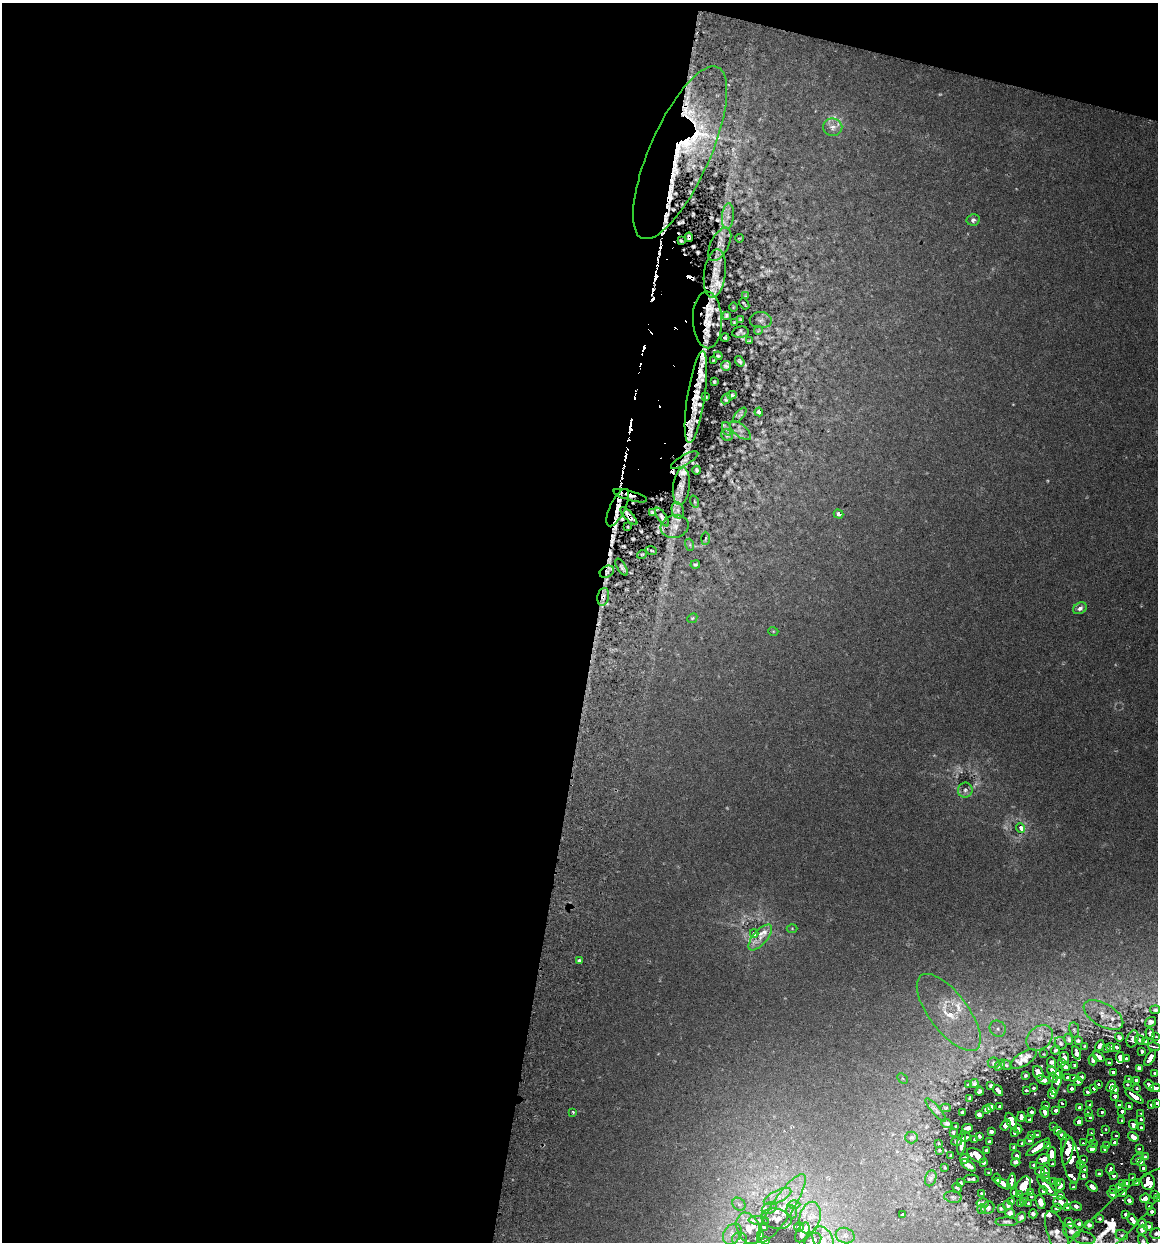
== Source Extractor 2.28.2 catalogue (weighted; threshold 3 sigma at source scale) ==
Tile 1 of 4 x 4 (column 1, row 1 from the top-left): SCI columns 177-1332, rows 3735-4974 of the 5096 x 4990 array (HDU 1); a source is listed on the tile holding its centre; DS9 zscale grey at full resolution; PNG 1160 x 1244 px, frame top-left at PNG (2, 3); each listed source drawn as its Kron ellipse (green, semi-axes under 4 px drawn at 4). Shown black and unused: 54% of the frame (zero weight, under 3 of 6 exposures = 3% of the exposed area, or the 3 px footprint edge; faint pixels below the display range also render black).
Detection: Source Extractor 2.28.2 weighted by HDU 2 'WHT'; one run over the whole footprint, this tile lists its part. Background 0.0297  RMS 0.0032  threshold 0.0131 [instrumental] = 3 sigma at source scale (4.09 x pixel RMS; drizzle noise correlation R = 1.36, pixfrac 0.8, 0.05/0.05 arcsec/px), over >= 5 px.
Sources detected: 414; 18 too faint to see at this stretch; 10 cosmic-ray / hot-pixel residue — neither listed nor drawn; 50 inside a brighter listed object's ellipse — not listed separately; the other 336 listed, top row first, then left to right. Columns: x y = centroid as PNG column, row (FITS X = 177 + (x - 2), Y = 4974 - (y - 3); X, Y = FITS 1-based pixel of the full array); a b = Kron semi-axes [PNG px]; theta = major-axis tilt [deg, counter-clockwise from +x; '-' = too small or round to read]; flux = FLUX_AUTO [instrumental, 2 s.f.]
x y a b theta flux
833 127 9 8 - 1.8
680 153 94 30 66 50
728 216 13 6 84 1.7
973 220 6 5 - 0.85
689 237 4 3 - 0.67
739 238 4 2 - 0.23
681 241 3 2 - 0.37
720 244 18 9 63 2.2
715 273 24 11 83 4.2
746 296 4 3 - 0.31
744 304 6 2 -49 0.37
733 307 5 3 - 0.28
726 315 4 3 - 0.57
707 320 28 14 -88 5.7
740 320 4 3 - 0.46
761 320 11 8 -3 1.3
734 322 3 2 - 0.28
758 331 4 3 - 0.32
740 332 8 5 10 0.81
725 338 4 3 - 0.43
749 341 4 3 - 0.36
718 356 4 3 - 0.43
714 361 3 2 - 0.33
740 361 6 3 -55 0.64
726 366 5 4 - 0.72
714 382 3 2 - 0.32
732 395 4 3 - 0.46
696 397 46 9 81 7.4
706 397 4 3 - 0.5
726 399 6 3 62 0.54
759 412 4 3 - 0.78
740 415 9 4 51 0.51
727 429 7 4 -72 0.46
740 430 13 6 -40 1.2
727 435 6 5 - 0.49
685 460 15 5 29 0.99
697 470 4 3 - 0.54
681 486 19 8 83 2.4
630 496 17 4 -17 1.9
695 502 6 3 -71 0.28
618 508 20 7 65 3.4
678 510 8 6 -71 1.1
652 512 4 3 - 0.44
839 514 5 4 - 1
629 516 11 3 -47 1.5
662 517 10 4 -57 0.88
628 527 3 2 - 0.22
675 527 14 11 16 2.4
705 538 6 3 88 0.43
690 545 6 4 -73 0.46
651 550 6 2 -19 0.33
642 554 5 3 - 0.29
695 564 5 4 - 0.59
622 567 9 4 -58 0.65
607 572 7 5 30 1.3
603 597 9 5 79 1.2
1080 608 7 5 32 1.4
692 618 5 4 - 0.37
773 631 5 3 - 0.23
965 790 7 7 - 0.99
1021 828 5 4 - 2.3
792 928 5 3 - 0.27
754 934 4 4 - 2.9
760 937 16 7 49 2.5
579 961 3 3 - 0.59
1155 1010 5 4 - 0.51
949 1012 46 19 -53 15
1103 1015 22 11 -31 3.8
1150 1022 6 4 35 0.86
998 1029 8 7 - 1.5
1074 1030 8 5 -80 0.58
1150 1034 6 3 -74 0.54
1119 1037 4 3 - 0.58
1156 1037 4 2 - 0.27
1040 1038 15 11 39 3.8
1069 1039 5 4 - 0.65
1133 1039 9 5 70 0.89
1140 1040 5 3 - 0.54
1078 1041 4 3 - 0.47
1146 1042 4 2 - 0.41
1061 1043 7 5 -60 0.59
1085 1046 3 3 - 0.39
1100 1046 5 3 - 0.65
1111 1047 4 3 - 0.58
1116 1047 3 3 - 0.4
1154 1047 6 2 -11 0.51
1107 1049 3 3 - 0.32
1056 1050 4 3 - 0.46
1142 1051 3 3 - 0.44
1077 1053 7 4 -71 0.98
1044 1054 3 2 - 0.21
1099 1057 6 3 -39 1.1
1120 1057 5 4 - 1.3
1064 1058 6 5 - 1.3
1150 1058 8 3 57 2.2
1024 1059 15 6 32 2.8
1126 1059 3 3 - 0.46
1093 1060 6 3 -86 1
994 1063 6 5 - 0.61
1052 1063 6 4 -68 0.85
1062 1063 4 3 - 0.47
1109 1063 3 3 - 0.43
1000 1065 6 2 48 0.5
1006 1065 6 4 -45 0.45
1075 1066 3 3 - 0.55
1065 1067 4 3 - 0.77
1139 1068 4 4 - 1.4
1054 1072 8 4 -39 2.3
1113 1072 3 3 - 0.62
1038 1073 7 5 -69 1.7
1155 1073 3 3 - 0.91
1025 1076 3 3 - 0.37
1067 1077 4 3 - 0.55
1082 1077 3 3 - 0.54
903 1078 6 4 -45 0.43
1053 1078 5 4 - 1
1074 1078 4 3 - 0.5
1043 1080 7 4 -17 1.3
1057 1080 15 4 76 3.2
1128 1080 3 3 - 0.93
1136 1080 4 4 - 1.6
1078 1081 4 3 - 0.63
974 1083 4 3 - 0.56
1099 1084 3 2 - 0.4
1127 1084 3 3 - 0.73
969 1085 4 2 - 0.29
1149 1085 6 3 -56 3.1
991 1086 3 3 - 0.43
1111 1086 6 4 61 2.5
1033 1088 3 2 - 0.36
1071 1088 4 3 - 0.71
1094 1088 3 3 - 0.7
1137 1088 3 3 - 0.65
1155 1088 5 4 - 3.7
1115 1089 3 3 - 0.98
998 1090 6 3 -53 0.75
1026 1090 3 2 - 0.38
980 1091 4 3 - 0.49
1087 1092 4 3 - 0.82
1052 1093 5 4 - 1.9
1115 1096 4 3 - 1
1134 1096 10 3 -35 7.8
969 1098 3 2 - 0.29
1062 1103 3 2 - 0.54
1156 1103 3 3 - 1.6
1090 1105 3 3 - 0.81
1119 1105 4 3 - 1.1
1151 1105 3 3 - 1.9
1000 1106 3 2 - 0.32
1046 1106 3 2 - 0.42
1129 1106 4 3 - 2.1
991 1107 4 3 - 0.38
1079 1107 3 3 - 0.76
946 1108 5 4 - 0.34
936 1110 15 4 -49 0.91
987 1110 4 4 - 0.72
1055 1110 4 3 - 0.87
1122 1111 3 3 - 1.7
573 1112 3 3 - 0.33
962 1112 3 2 - 0.29
1032 1112 3 3 - 0.83
1045 1112 5 3 - 1.4
1088 1112 3 2 - 0.56
1102 1112 3 3 - 0.83
1141 1114 3 2 - 0.54
979 1115 4 3 - 0.67
1021 1117 5 3 - 1
1090 1117 3 3 - 0.73
1030 1120 4 3 - 0.71
1121 1120 3 3 - 0.63
1141 1120 3 3 - 1.6
1011 1121 9 5 -63 3.1
1079 1122 4 4 - 2.8
947 1123 5 4 - 0.67
1006 1125 6 4 54 1.6
1133 1125 4 3 - 5.1
956 1127 3 2 - 0.31
1054 1127 3 2 - 0.4
968 1128 5 4 - 0.82
1141 1128 3 3 - 2.6
1018 1129 4 3 - 1
1106 1129 3 2 - 0.3
1057 1130 4 3 - 1
991 1131 4 3 - 0.6
953 1132 3 2 - 0.34
1015 1132 4 3 - 0.78
1091 1133 3 2 - 0.51
1032 1135 3 3 - 0.65
1037 1135 3 3 - 0.49
1062 1135 5 4 - 2.2
979 1136 4 3 - 0.43
1116 1136 3 2 - 0.29
911 1137 6 6 - 0.69
966 1137 5 3 - 0.52
1133 1137 5 4 - 14
975 1139 3 3 - 0.46
1091 1139 3 3 - 0.57
1029 1140 4 4 - 1.3
956 1141 5 3 - 0.49
990 1142 3 3 - 0.55
1115 1142 4 3 - 2
962 1143 12 4 83 1.6
1083 1143 3 2 - 0.49
939 1144 3 2 - 0.21
1022 1144 4 3 - 0.57
1094 1144 3 3 - 0.52
1047 1145 4 3 - 0.83
1106 1146 3 3 - 1.1
1038 1147 14 4 36 6
1014 1148 4 3 - 0.72
1092 1148 5 4 - 4.6
1104 1149 3 3 - 0.72
1139 1149 3 3 - 1.5
939 1150 3 2 - 0.23
986 1150 4 3 - 0.65
1068 1151 14 5 76 9.3
1052 1154 7 4 89 4
951 1155 3 2 - 0.31
976 1155 10 5 -33 2.5
1017 1155 5 4 - 0.7
1145 1157 4 4 - 0.79
964 1159 5 4 - 0.76
1043 1159 7 5 25 3.2
1071 1159 24 8 -78 7.4
1083 1159 3 2 - 0.41
1137 1159 7 3 37 3.3
983 1162 4 4 - 0.8
1016 1162 4 4 - 1.4
1141 1162 3 3 - 1.6
1052 1164 3 3 - 0.68
1080 1164 3 3 - 0.77
968 1165 8 4 -36 1.3
1034 1165 4 3 - 0.62
944 1167 3 2 - 0.24
1143 1168 3 3 - 1
1110 1169 5 3 - 1.7
1084 1170 3 3 - 0.64
1045 1171 6 4 -79 1.2
1040 1172 5 4 - 0.78
989 1173 3 2 - 0.29
1099 1174 4 3 - 1.3
1083 1176 4 3 - 0.95
1114 1176 4 3 - 0.84
1046 1177 4 4 - 1.2
931 1178 8 5 72 0.71
1133 1178 3 3 - 0.68
971 1179 8 3 1 0.54
997 1179 5 3 - 0.63
1011 1181 8 3 81 1.1
1054 1181 4 3 - 0.61
1148 1182 8 6 -80 7.8
961 1183 3 2 - 0.32
1057 1183 3 3 - 0.87
1126 1183 4 3 - 0.97
1136 1183 4 3 - 0.82
1003 1184 8 4 -29 1.5
1122 1184 4 3 - 1
1060 1185 6 4 65 1.3
1024 1186 10 7 63 4.5
1046 1187 13 4 -46 2.8
1073 1187 3 3 - 0.55
1092 1187 6 3 -40 2.2
1119 1187 4 3 - 0.9
957 1188 5 2 - 0.4
1043 1190 4 3 - 0.86
1114 1190 3 3 - 0.46
1031 1192 4 4 - 0.57
982 1193 4 3 - 0.37
1014 1193 4 3 - 0.62
1123 1193 4 3 - 0.72
1112 1194 5 3 - 1.2
1155 1194 3 3 - 0.57
1019 1195 4 3 - 0.52
1060 1195 4 3 - 0.77
1031 1196 3 3 - 0.39
778 1197 15 6 25 1.9
953 1197 9 5 -8 0.73
1145 1198 5 4 - 1.8
1157 1199 4 3 - 0.8
1129 1200 5 3 - 1.3
1012 1202 4 3 - 0.58
1024 1202 4 3 - 0.53
1040 1202 7 4 -69 1.7
983 1203 6 4 -3 0.37
1061 1203 7 6 - 2.4
739 1204 7 6 - 0.76
1020 1204 4 3 - 0.5
1029 1204 4 3 - 0.42
794 1205 6 4 0 0.51
1008 1205 5 4 - 0.46
1076 1206 6 4 -23 0.9
1149 1206 3 3 - 0.56
769 1208 8 5 29 0.95
781 1208 41 11 57 6.1
988 1208 7 6 - 0.58
1001 1208 3 3 - 0.39
1056 1208 5 4 - 0.52
1068 1208 4 3 - 0.48
982 1209 5 3 - 0.32
1152 1211 3 3 - 0.53
791 1212 6 5 - 0.58
1010 1213 5 4 - 0.88
1033 1214 4 3 - 0.64
1126 1214 3 3 - 0.54
902 1215 3 3 - 2.2
1021 1217 5 4 - 0.7
810 1218 16 10 76 4.1
776 1219 15 10 -11 1.8
1100 1219 3 3 - 0.41
1133 1220 6 3 -56 1.1
759 1221 10 4 -4 0.69
1007 1222 11 4 0 0.68
1069 1223 5 3 - 0.8
1142 1223 4 4 - 0.73
1079 1224 4 3 - 0.58
1089 1225 4 4 - 0.71
799 1227 4 4 - 0.44
1148 1227 5 3 - 0.73
748 1228 16 11 -67 3.4
764 1228 3 2 - 0.41
1142 1230 5 4 - 0.87
1071 1231 8 7 - 1.2
802 1232 11 5 63 1.4
1104 1232 92 18 44 20
1057 1233 23 9 -70 3.3
1156 1233 6 5 - 0.62
732 1234 11 8 57 2
1122 1235 6 5 - 0.57
760 1236 4 3 - 0.33
845 1236 9 7 -20 1.5
1084 1238 11 6 -10 1.1
739 1239 7 6 - 1.1
766 1240 3 2 - 0.33
813 1240 9 6 36 0.88
823 1240 14 9 -65 3.3
1143 1241 7 4 -63 0.59
Overlapping masked pixels (flux is a lower limit): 14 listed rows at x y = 680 153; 689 237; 681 241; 715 273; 707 320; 696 397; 685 460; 681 486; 630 496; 618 508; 629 516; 675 527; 607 572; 603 597
Isophote crosses this tile's border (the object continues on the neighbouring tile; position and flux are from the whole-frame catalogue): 9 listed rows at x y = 1155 1088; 1156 1103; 1157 1199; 1104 1232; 1057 1233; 1156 1233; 813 1240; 823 1240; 1143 1241